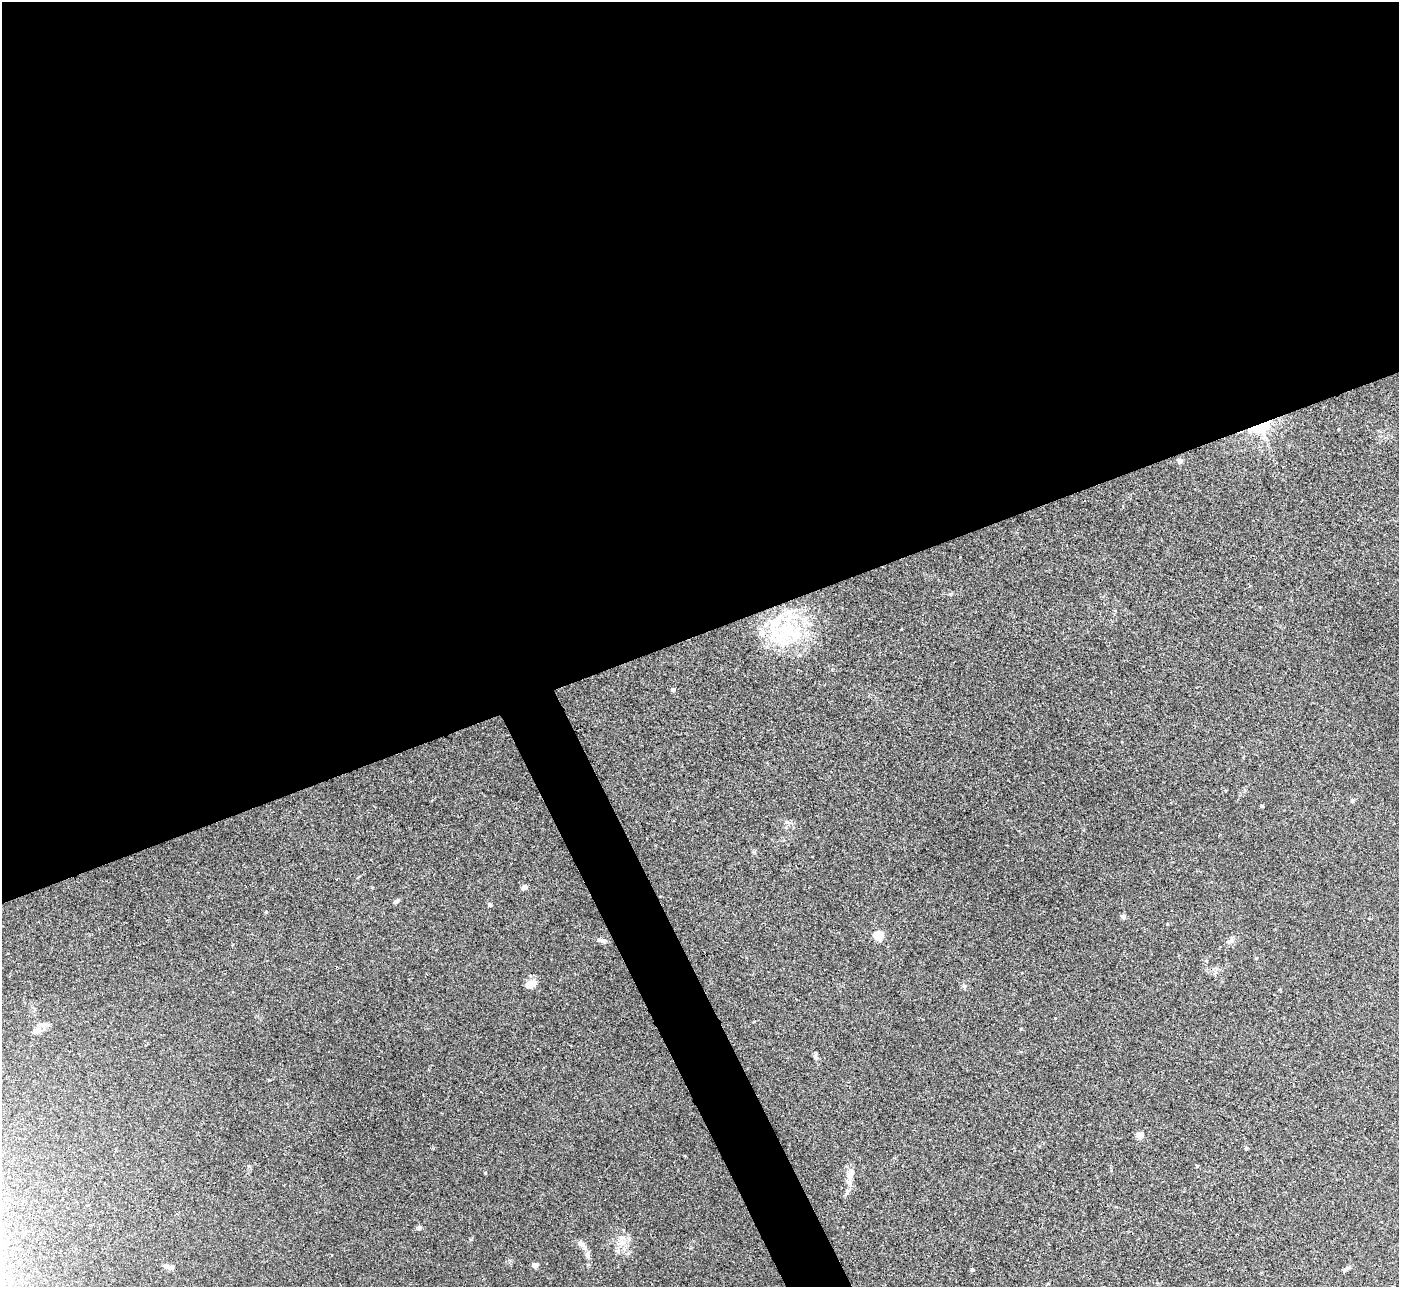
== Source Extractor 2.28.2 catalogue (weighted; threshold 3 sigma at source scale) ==
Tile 2 of 4 x 4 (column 2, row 1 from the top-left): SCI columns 1439-2835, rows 4042-5326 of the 5657 x 5637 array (HDU 1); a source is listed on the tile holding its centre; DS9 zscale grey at full resolution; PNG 1401 x 1289 px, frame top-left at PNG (2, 2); no overlay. Shown black and unused: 52% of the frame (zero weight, under 2 of 3 exposures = <1% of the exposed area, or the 3 px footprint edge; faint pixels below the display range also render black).
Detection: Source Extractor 2.28.2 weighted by HDU 2 'WHT'; one run over the whole footprint, this tile lists its part. Background 0.0422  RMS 0.0074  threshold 0.0332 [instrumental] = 3 sigma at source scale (4.5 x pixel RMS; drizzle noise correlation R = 1.50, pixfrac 1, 0.05/0.05 arcsec/px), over >= 5 px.
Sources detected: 40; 6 inside a brighter listed object's ellipse — not listed separately; the other 34 listed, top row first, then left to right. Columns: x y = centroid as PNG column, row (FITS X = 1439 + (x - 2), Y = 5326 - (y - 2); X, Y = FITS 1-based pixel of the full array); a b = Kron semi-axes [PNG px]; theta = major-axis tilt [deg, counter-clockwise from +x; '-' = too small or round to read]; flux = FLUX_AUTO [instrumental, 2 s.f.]
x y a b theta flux
1260 427 26 13 18 25
1180 461 6 6 - 2.5
784 631 53 26 25 50
673 690 4 4 - 2.4
1352 800 5 5 - 1.2
1262 806 4 3 - 1
524 887 7 6 - 1.9
396 901 7 5 34 1.4
490 905 5 4 - 1.1
266 912 4 3 - 0.69
1123 917 5 5 - 2.8
878 935 5 5 - 41
602 941 13 4 -13 2.3
1230 941 12 6 23 2.9
1256 958 4 4 - 0.71
530 984 10 7 14 8.6
964 986 6 5 - 1.5
1280 990 4 3 - 0.61
1021 1029 3 3 - 0.58
36 1031 14 8 36 3.8
816 1057 9 6 -62 1.8
1140 1135 5 4 - 13
1246 1148 4 4 - 1.1
1197 1166 4 3 - 0.68
850 1174 19 8 82 8.3
847 1193 7 4 70 1.4
419 1228 6 5 - 2.4
581 1243 11 7 -52 3.1
622 1243 12 5 23 3.8
587 1255 11 7 -83 3.1
535 1265 4 4 - 6.6
169 1267 12 5 -12 3.4
972 1269 4 4 - 1.4
1346 1269 12 4 35 1.8
Overlapping masked pixels (flux is a lower limit): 1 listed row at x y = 1260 427
Unlisted compact peaks at least as high as the median listed source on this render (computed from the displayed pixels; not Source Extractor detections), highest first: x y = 485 1173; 1055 1018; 1167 924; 950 594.